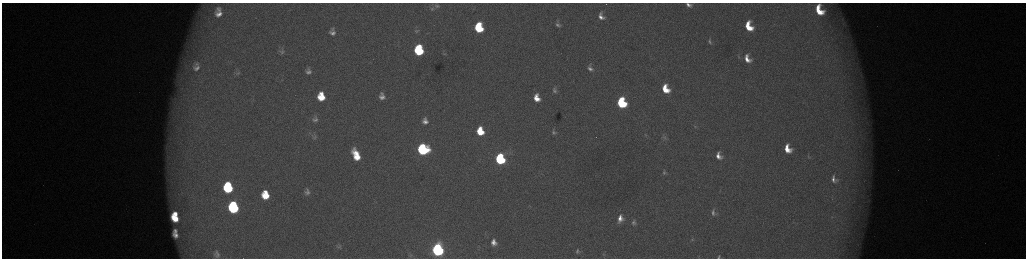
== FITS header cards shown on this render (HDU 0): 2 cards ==
NAXIS1  =                 2048 /fastest changing axis
NAXIS2  =                  512 /next to fastest changing axis

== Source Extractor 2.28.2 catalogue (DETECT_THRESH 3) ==
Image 2048 x 512 px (HDU 0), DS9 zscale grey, zoomed out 1/2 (1 PNG px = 2 x 2 image px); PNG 1028 x 260 px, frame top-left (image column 1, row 511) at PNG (2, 3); no overlay
Background 174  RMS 2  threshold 6.05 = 3 sigma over >= 5 px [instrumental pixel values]
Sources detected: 68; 5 cannot appear on this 1/2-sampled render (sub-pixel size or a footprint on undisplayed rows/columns) and are not listed; the other 63 listed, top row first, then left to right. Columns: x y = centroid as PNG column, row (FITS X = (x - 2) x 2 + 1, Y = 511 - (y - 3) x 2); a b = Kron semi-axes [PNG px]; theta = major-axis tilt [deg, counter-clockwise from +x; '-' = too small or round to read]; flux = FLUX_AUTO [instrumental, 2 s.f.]
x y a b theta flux
689 5 8 4 -25 2000
437 6 4 2 - 430
432 9 4 3 - 390
819 10 12 7 -64 12000
218 13 10 7 85 4000
601 16 8 6 -67 2800
843 24 4 2 - 410
558 25 7 4 -21 1200
749 26 9 6 -66 11000
479 28 8 6 -79 23000
417 31 7 5 6 820
332 32 9 7 -82 2500
710 42 8 4 -67 1100
419 50 8 6 -81 38000
282 52 7 5 21 860
444 54 5 3 - 470
739 57 5 3 - 450
747 59 10 6 -64 4500
196 67 17 12 -86 6000
590 68 7 5 -64 1700
308 71 8 7 - 2100
237 73 8 4 13 770
665 89 8 5 -65 9500
555 90 8 5 -64 1300
382 94 5 4 - 790
321 97 9 7 -84 11000
382 97 6 5 - 1900
537 98 8 6 -71 5700
621 103 8 6 -69 40000
315 119 9 8 - 2200
425 121 6 5 - 2200
695 126 4 3 - 380
480 131 7 5 -76 11000
554 132 8 6 -69 1200
315 137 9 6 -5 1500
664 137 8 4 -57 850
423 149 7 7 - 59000
787 149 9 6 -65 7000
356 155 11 6 -66 9700
718 156 7 5 -66 2800
808 156 9 3 -81 710
500 159 7 6 - 51000
664 172 6 4 90 830
834 179 10 7 -71 2400
228 187 8 7 - 36000
307 192 9 8 - 2100
265 195 8 7 - 11000
233 207 8 7 - 62000
713 212 9 5 -86 1400
175 214 4 3 - 3900
175 218 7 5 -42 9600
620 219 9 7 82 3800
633 222 8 6 -88 1400
175 231 4 3 - 1100
175 235 6 4 -48 2200
692 239 5 3 - 530
494 242 6 5 - 2900
339 247 6 1 12 200
438 250 7 6 - 130000
577 251 8 7 - 1600
216 254 11 8 -71 2400
603 254 7 4 -86 650
719 257 6 6 - 1100
At the frame edge (FLAGS 8, measured only in part): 2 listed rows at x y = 689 5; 719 257
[5 sub-pixel or undisplayed-footprint detections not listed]